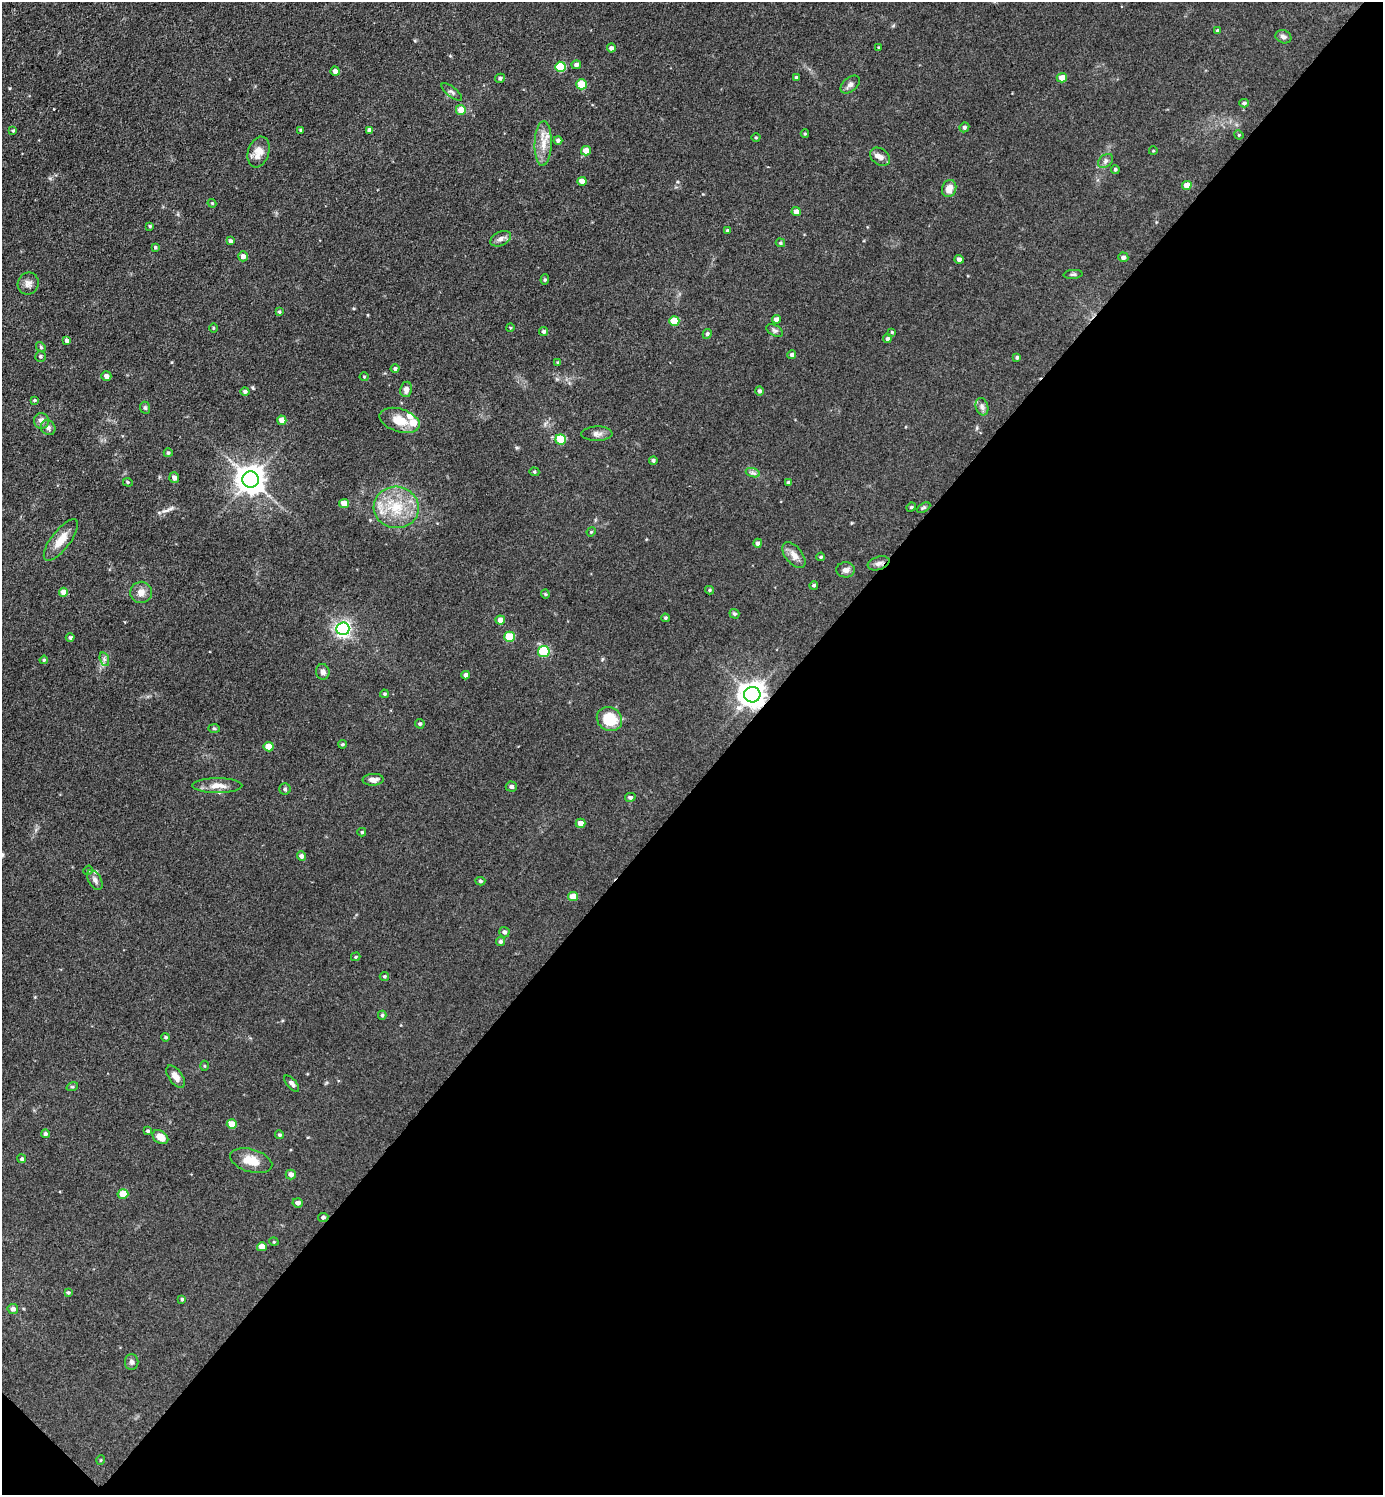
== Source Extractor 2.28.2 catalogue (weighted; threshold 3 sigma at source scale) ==
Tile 15 of 4 x 4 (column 3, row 4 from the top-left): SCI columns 3062-4442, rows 3-1495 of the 5979 x 5977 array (HDU 1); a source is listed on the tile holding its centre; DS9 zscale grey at full resolution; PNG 1385 x 1497 px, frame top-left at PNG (2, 2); each listed source drawn as its Kron ellipse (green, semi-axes under 4 px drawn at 4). Shown black and unused: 48% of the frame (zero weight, under 3 of 5 exposures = <1% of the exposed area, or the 3 px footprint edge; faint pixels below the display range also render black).
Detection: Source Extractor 2.28.2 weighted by HDU 2 'WHT'; one run over the whole footprint, this tile lists its part. Background 0.0607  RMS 0.0073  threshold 0.0326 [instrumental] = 3 sigma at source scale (4.5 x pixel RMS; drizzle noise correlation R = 1.50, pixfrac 1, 0.05/0.05 arcsec/px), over >= 5 px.
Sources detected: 166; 1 long thin detection or spike segment (spike, bleed or trail) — neither listed nor drawn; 5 inside a brighter listed object's ellipse — not listed separately; the other 160 listed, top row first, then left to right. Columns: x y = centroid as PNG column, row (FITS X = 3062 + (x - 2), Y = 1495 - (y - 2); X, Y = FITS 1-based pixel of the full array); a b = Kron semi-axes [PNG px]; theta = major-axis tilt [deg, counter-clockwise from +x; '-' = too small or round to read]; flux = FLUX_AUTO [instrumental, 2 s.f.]
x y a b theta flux
1218 31 4 4 - 1.3
1283 37 8 6 -19 2.4
878 47 3 2 - 0.59
611 48 4 4 - 2.1
576 65 4 4 - 2
560 67 5 5 - 33
335 71 4 4 - 3.2
796 77 4 3 - 1.2
500 78 5 4 - 1.7
1062 78 5 4 - 7.1
581 84 5 5 - 17
850 85 11 7 40 3
452 92 12 5 -39 2
1244 103 5 4 - 1.4
461 110 5 5 - 8.9
964 127 5 4 - 1.6
370 130 4 4 - 3.3
13 131 4 3 - 0.9
301 131 3 3 - 1.2
805 134 4 4 - 0.73
1239 135 5 3 - 0.7
756 138 4 3 - 0.72
558 140 4 4 - 2.1
543 143 22 8 88 9.5
586 151 5 5 - 6.9
1153 151 4 3 - 0.54
259 152 16 10 72 7.8
880 157 11 8 -37 3.8
1105 161 8 6 41 2.2
1115 169 4 4 - 1.1
582 181 4 4 - 6.4
1187 185 5 4 - 8.8
949 189 9 7 69 6.7
212 203 4 4 - 0.69
796 212 4 4 - 4.3
150 226 4 4 - 1
727 231 4 4 - 1.2
501 239 11 7 27 3.1
230 241 4 3 - 1.8
780 243 5 4 - 0.91
155 247 4 3 - 1
243 256 5 5 - 3.8
1123 257 5 5 - 2.4
959 259 4 4 - 2.8
1073 274 9 4 4 1.4
545 280 5 4 - 1.1
28 284 11 10 - 3.9
279 312 4 3 - 0.92
776 319 4 4 - 2.9
674 321 5 5 - 20
510 327 4 3 - 0.6
213 328 5 3 - 0.73
775 330 9 5 -30 1.6
544 331 5 4 - 1.5
892 332 3 3 - 0.85
707 334 5 4 - 1.7
887 339 4 4 - 1.7
67 341 4 4 - 2.5
41 347 5 4 - 0.94
792 355 4 4 - 2.1
40 356 5 5 - 1.2
1017 358 4 3 - 1.1
558 363 3 3 - 0.96
395 369 4 4 - 1.4
106 376 5 4 - 2.8
364 377 4 4 - 0.69
406 389 8 6 81 3.3
245 391 4 4 - 1.9
759 391 4 4 - 1.8
34 400 4 3 - 0.87
982 407 9 6 -74 2.3
145 408 6 5 - 1.1
282 420 4 4 - 6.5
400 420 21 11 -17 11
41 421 8 7 - 4.3
48 428 8 7 - 2.7
597 434 15 7 1 3.4
561 439 5 5 - 28
168 453 4 4 - 1.2
653 460 4 4 - 1.3
534 472 5 4 - 0.9
753 473 7 4 -18 1.7
174 478 5 5 - 2.7
251 479 8 8 - 920
128 482 5 4 - 0.79
789 482 3 3 - 1.7
344 503 5 4 - 8.6
396 507 22 20 -9 26
911 507 5 4 - 0.95
924 508 7 4 30 1.1
591 532 5 3 - 0.71
61 540 25 9 52 9.7
758 543 4 4 - 2.3
794 555 15 8 -52 5.3
821 557 4 3 - 0.91
879 563 11 6 19 2.9
846 570 9 7 3 3
814 585 4 4 - 1.1
709 590 4 4 - 0.95
64 592 4 4 - 7.3
141 592 11 10 - 5.3
545 594 4 4 - 0.73
734 614 5 4 - 1.6
665 618 4 3 - 0.98
500 620 5 4 - 4.4
343 629 6 6 - 230
509 637 5 5 - 21
70 638 4 4 - 1.6
544 652 6 5 - 36
104 659 7 4 -73 1.6
44 660 4 3 - 0.87
323 672 8 7 - 2.9
466 675 4 4 - 3
384 694 4 3 - 0.95
752 695 8 7 - 750
609 719 13 11 -33 21
420 724 5 4 - 1.3
214 728 6 4 -2 0.92
342 744 4 3 - 0.94
269 747 5 4 - 11
373 780 10 6 2 4
217 786 25 7 0 6.9
511 786 5 5 - 2
285 789 5 5 - 1.3
630 797 5 4 - 1.6
581 823 5 4 - 4.6
362 832 4 3 - 0.98
301 856 4 4 - 2.7
88 870 5 4 - 0.89
95 880 11 6 -62 2.8
480 881 5 4 - 1.2
573 897 5 4 - 10
504 932 5 5 - 1.9
500 942 4 4 - 1.5
356 957 5 4 - 0.75
384 976 5 4 - 0.97
382 1015 4 4 - 1
166 1037 4 4 - 0.98
204 1066 5 3 - 0.74
176 1077 13 6 -53 5
292 1084 10 4 -48 2.6
72 1087 6 3 17 0.85
232 1124 5 5 - 11
148 1131 4 3 - 1.2
45 1134 4 4 - 1.9
279 1135 4 4 - 1
160 1137 8 6 -36 7
22 1159 4 4 - 1.2
251 1161 22 11 -16 11
291 1174 5 5 - 3.4
123 1194 5 5 - 15
298 1203 5 4 - 2.7
323 1217 5 4 - 1.7
274 1242 5 3 - 0.6
262 1247 5 4 - 7.5
68 1292 4 4 - 1.1
182 1299 4 3 - 1
13 1309 5 5 - 2.8
132 1362 8 7 - 1.9
101 1460 5 3 - 0.57
Overlapping masked pixels (flux is a lower limit): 2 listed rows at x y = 879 563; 752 695